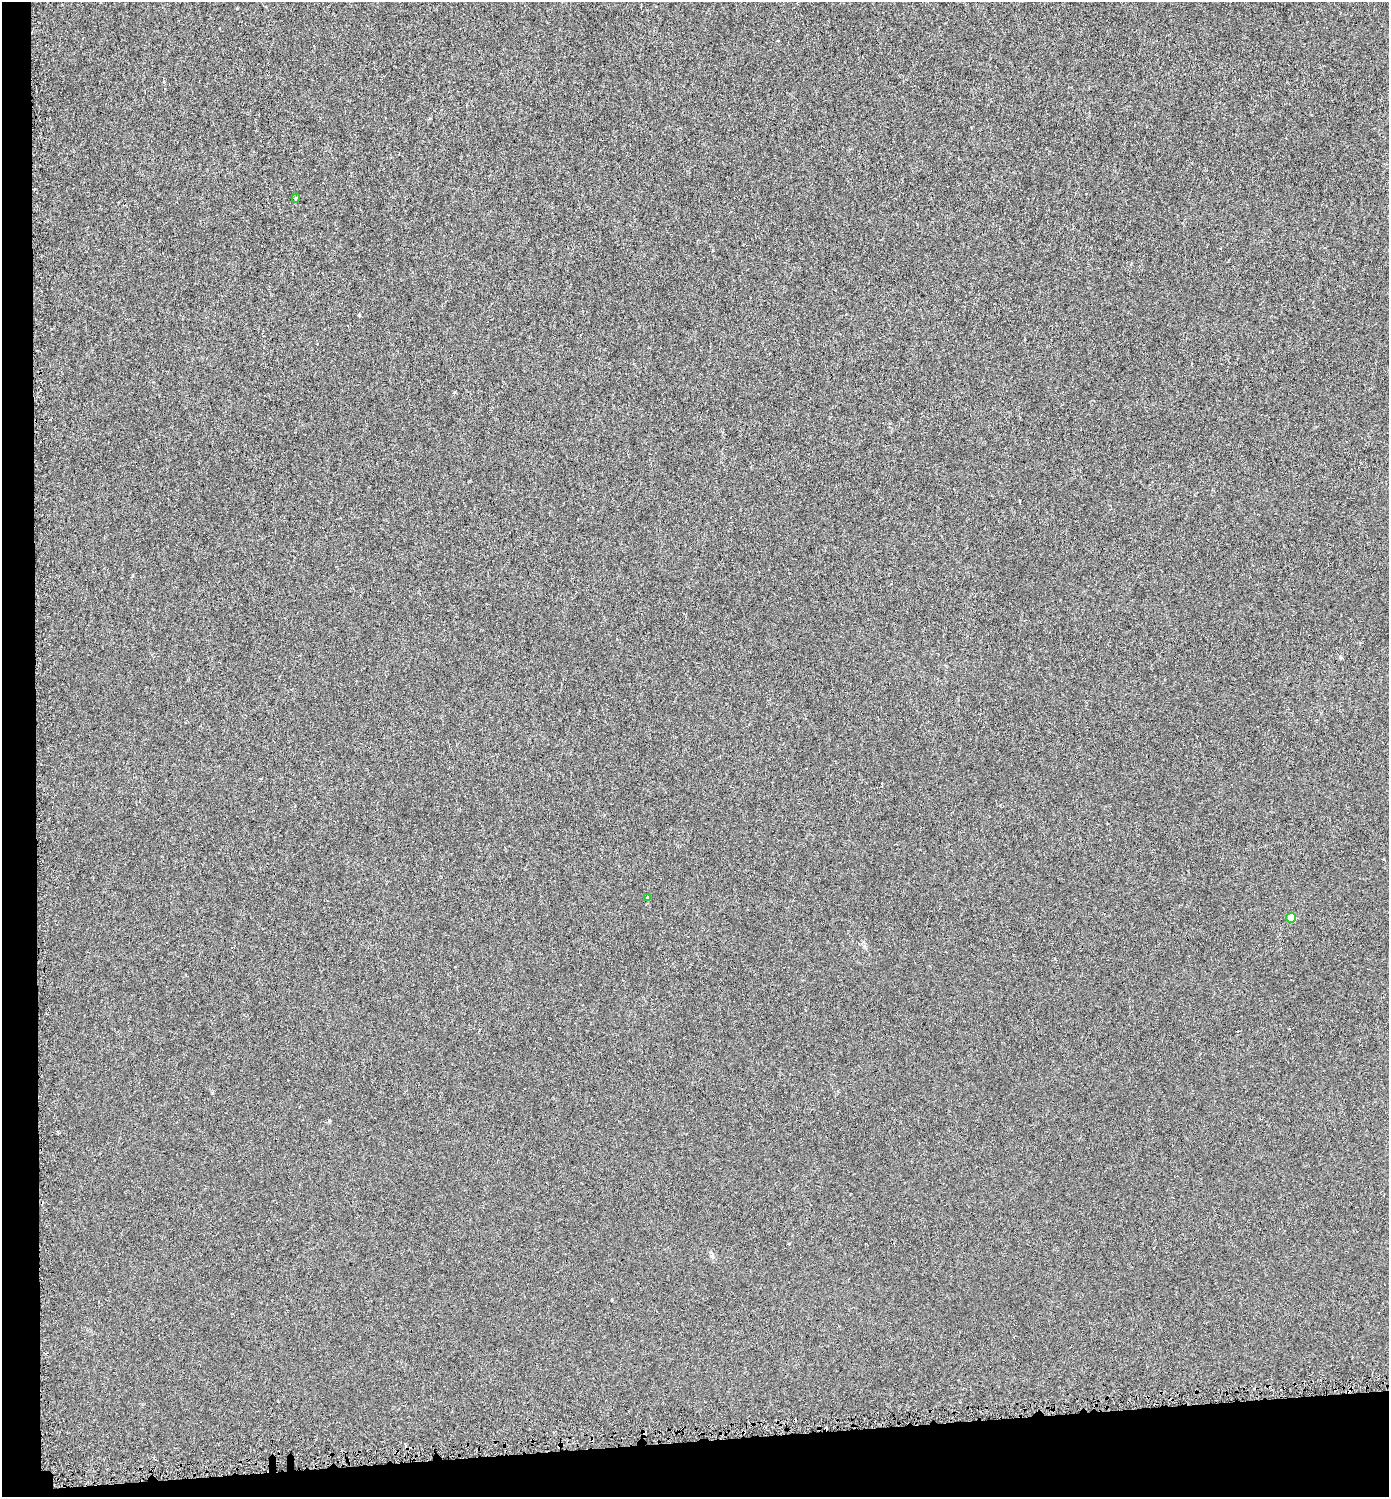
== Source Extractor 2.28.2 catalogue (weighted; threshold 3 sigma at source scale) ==
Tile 7 of 3 x 3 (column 1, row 3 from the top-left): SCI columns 48-1434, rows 18-1512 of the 4232 x 4529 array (HDU 1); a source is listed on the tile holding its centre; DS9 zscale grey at full resolution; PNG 1391 x 1499 px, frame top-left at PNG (2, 2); each listed source drawn as its Kron ellipse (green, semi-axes under 4 px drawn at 4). Shown black and unused: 6% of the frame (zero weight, under 3 of 6 exposures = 2% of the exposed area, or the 3 px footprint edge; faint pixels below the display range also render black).
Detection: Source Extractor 2.28.2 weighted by HDU 2 'WHT'; one run over the whole footprint, this tile lists its part. Background -1.06e-04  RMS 0.0014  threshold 0.00575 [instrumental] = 3 sigma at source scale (4.09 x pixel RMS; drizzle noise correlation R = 1.36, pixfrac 0.8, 0.0396/0.0396 arcsec/px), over >= 5 px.
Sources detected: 4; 1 cosmic-ray / hot-pixel residue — neither listed nor drawn; the other 3 listed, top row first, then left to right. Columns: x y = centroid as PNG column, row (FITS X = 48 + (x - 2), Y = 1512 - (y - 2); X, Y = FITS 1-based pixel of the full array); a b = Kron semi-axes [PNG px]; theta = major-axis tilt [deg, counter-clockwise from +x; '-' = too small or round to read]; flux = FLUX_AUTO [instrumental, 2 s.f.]
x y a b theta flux
296 198 4 4 - 0.14
647 898 4 3 - 0.15
1291 918 5 5 - 2.7